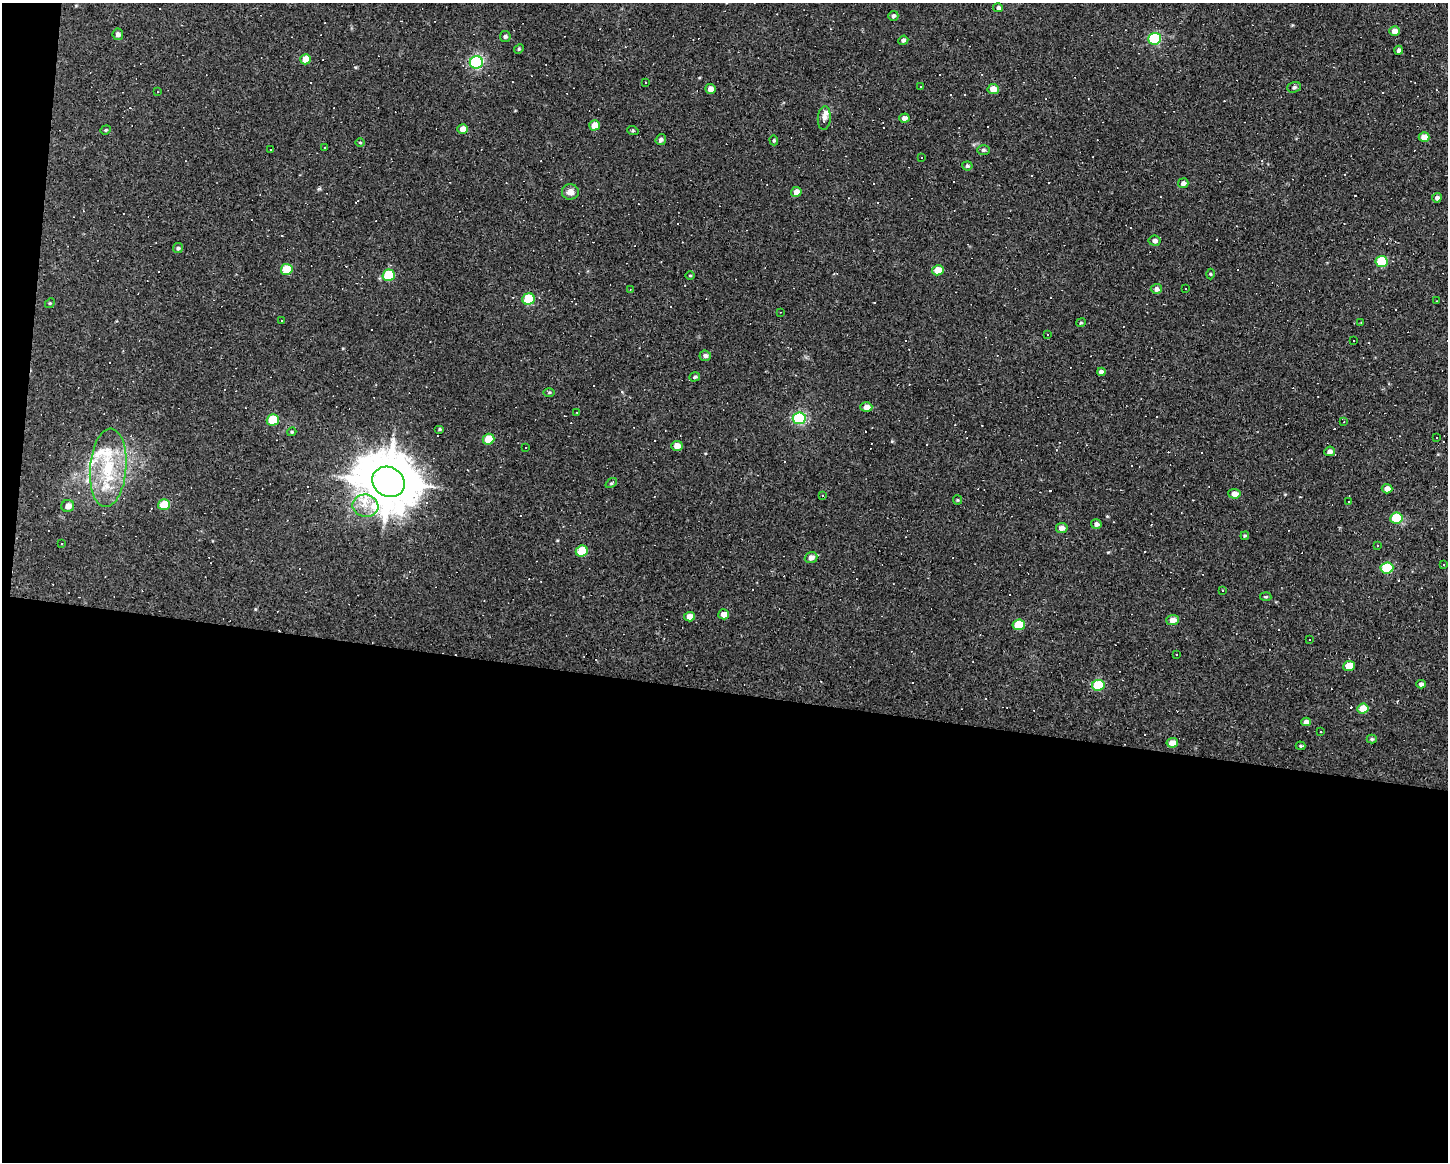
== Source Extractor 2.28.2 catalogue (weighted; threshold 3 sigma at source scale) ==
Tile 10 of 3 x 4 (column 1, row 4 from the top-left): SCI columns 107-1552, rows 1-1160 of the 4664 x 4640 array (HDU 1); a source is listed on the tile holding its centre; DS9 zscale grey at full resolution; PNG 1450 x 1164 px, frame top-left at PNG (2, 3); each listed source drawn as its Kron ellipse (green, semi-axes under 4 px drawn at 4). Shown black and unused: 42% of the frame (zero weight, under 3 of 4 exposures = <1% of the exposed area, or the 3 px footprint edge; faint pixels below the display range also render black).
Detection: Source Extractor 2.28.2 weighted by HDU 2 'WHT'; one run over the whole footprint, this tile lists its part. Background 0.037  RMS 0.0064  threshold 0.0288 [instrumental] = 3 sigma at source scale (4.5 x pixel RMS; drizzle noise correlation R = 1.50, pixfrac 1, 0.05/0.05 arcsec/px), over >= 5 px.
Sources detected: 178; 65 cosmic-ray / hot-pixel residue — neither listed nor drawn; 3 inside a brighter listed object's ellipse — not listed separately; the other 110 listed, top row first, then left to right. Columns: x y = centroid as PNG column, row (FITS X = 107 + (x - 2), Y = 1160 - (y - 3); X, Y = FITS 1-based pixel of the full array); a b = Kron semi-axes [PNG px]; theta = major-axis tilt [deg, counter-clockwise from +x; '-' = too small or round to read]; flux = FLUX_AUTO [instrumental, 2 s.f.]
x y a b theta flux
998 8 5 4 - 1.6
893 16 5 5 - 1.5
1395 31 5 5 - 5.1
118 34 5 5 - 2.6
505 36 5 5 - 1.3
1155 39 6 6 - 73
903 40 5 4 - 1.6
519 49 5 4 - 0.81
1398 50 4 4 - 1.7
306 59 5 5 - 8.3
476 62 6 6 - 94
645 82 2 2 - 0.38
920 86 2 2 - 0.53
1294 87 7 5 20 1.5
711 89 5 5 - 5.4
993 89 6 5 - 6.9
157 92 2 2 - 0.41
824 118 12 6 86 3.5
904 118 5 4 - 2.5
594 125 5 5 - 7.7
463 129 5 5 - 4.9
106 130 5 4 - 0.78
633 131 6 3 -18 0.69
1424 137 5 5 - 6.3
661 140 5 5 - 2
774 140 5 4 - 0.79
360 142 5 3 - 0.61
324 148 3 3 - 3.3
271 150 3 3 - 5.8
983 150 6 5 - 1.2
922 157 3 3 - 2.9
967 166 5 4 - 1.2
1183 183 5 5 - 2.1
570 192 8 8 - 4.6
796 192 5 5 - 5.2
1437 198 5 4 - 1.9
1155 241 6 5 - 2.5
178 248 5 4 - 1.3
1382 261 6 5 - 34
287 269 6 5 - 17
938 270 5 5 - 10
1211 274 5 3 - 0.64
389 275 6 5 - 34
690 275 5 3 - 0.61
630 289 3 2 - 0.45
1156 289 5 5 - 2.3
1185 289 3 2 - 0.65
529 299 6 5 - 34
1436 301 2 2 - 0.36
50 303 5 4 - 0.75
780 312 2 2 - 0.41
282 321 3 2 - 0.72
1361 322 2 2 - 0.45
1081 323 5 3 - 0.72
1048 334 3 3 - 13
1353 341 3 2 - 0.42
705 356 6 5 - 2.2
1101 372 4 4 - 2
694 377 5 4 - 1.2
549 392 6 4 1 0.8
866 407 6 5 - 4.5
577 412 3 3 - 0.53
799 418 6 6 - 96
273 420 6 5 - 24
1344 422 4 3 - 0.54
440 429 5 4 - 0.88
292 432 5 4 - 0.79
1437 438 3 2 - 0.64
488 439 6 5 - 18
677 446 5 5 - 5.8
526 448 3 3 - 3
1330 451 5 5 - 2.6
108 468 39 18 85 36
389 482 17 14 -28 3700
611 483 6 4 36 0.92
1387 489 5 4 - 4.3
1234 494 6 5 - 4.8
822 495 3 2 - 0.62
958 500 4 4 - 0.7
1348 502 3 3 - 1.2
164 505 6 5 - 20
68 506 6 6 - 4.1
365 506 13 11 -10 9.9
1396 518 6 5 - 32
1096 524 5 5 - 2.1
1062 528 6 5 - 3.3
1245 536 4 3 - 0.7
62 544 3 3 - 14
1377 546 3 2 - 0.55
582 551 6 5 - 18
811 557 6 5 - 4.1
1444 564 3 3 - 0.57
1387 568 6 5 - 43
1223 590 3 3 - 1.1
1266 597 6 4 -4 0.79
724 614 5 5 - 5.1
689 617 5 4 - 6.5
1172 620 6 5 - 5.3
1019 625 6 5 - 24
1310 640 2 2 - 0.53
1176 654 3 2 - 0.48
1349 666 6 5 - 13
1421 684 5 4 - 2
1098 685 6 5 - 30
1363 709 6 5 - 12
1306 722 5 4 - 3.6
1321 732 3 2 - 0.69
1372 739 5 4 - 0.95
1172 743 5 4 - 6.5
1301 746 5 4 - 0.81